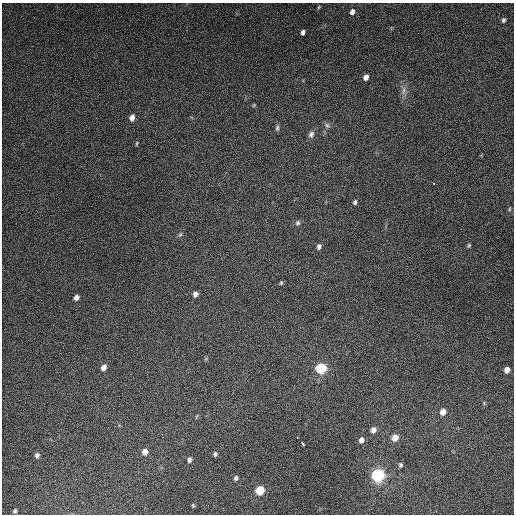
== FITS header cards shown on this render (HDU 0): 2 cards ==
NAXIS1  =                  512
NAXIS2  =                  512

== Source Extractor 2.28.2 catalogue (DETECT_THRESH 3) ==
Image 512 x 512 px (HDU 0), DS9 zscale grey, 1 PNG px = 1 image px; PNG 516 x 516 px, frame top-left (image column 1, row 512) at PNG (2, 3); no overlay
Background 5250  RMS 320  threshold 956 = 3 sigma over >= 5 px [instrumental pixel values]
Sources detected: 42; all 42 listed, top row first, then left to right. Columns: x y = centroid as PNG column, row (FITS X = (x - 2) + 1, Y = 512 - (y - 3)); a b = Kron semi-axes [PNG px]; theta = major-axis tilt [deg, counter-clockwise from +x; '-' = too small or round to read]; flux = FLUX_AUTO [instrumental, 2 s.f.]
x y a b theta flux
319 7 5 3 - 2.3e+04
352 12 6 5 - 8.4e+04
503 20 4 4 - 3.9e+04
303 32 5 4 - 6.6e+04
366 77 6 4 67 1.1e+05
403 90 14 4 86 1.0e+05
254 105 5 4 - 2.1e+04
132 117 6 5 - 1.3e+05
327 125 8 6 -56 5.9e+04
277 128 8 5 89 4.5e+04
311 134 9 7 69 8.0e+04
136 143 6 3 81 2.4e+04
355 202 6 4 83 4.7e+04
509 209 6 4 88 2.4e+04
298 223 7 6 - 5.7e+04
180 235 6 4 3 3.4e+04
469 245 6 5 - 3.2e+04
319 247 7 5 70 7.3e+04
281 283 5 4 - 2.8e+04
195 294 6 5 - 8.9e+04
76 297 5 4 - 9.4e+04
104 367 6 5 - 1.3e+05
321 368 8 7 - 1.0e+06
507 370 5 5 - 1.4e+05
484 403 4 4 - 2.2e+04
443 412 6 5 - 1.7e+05
196 416 8 2 69 1.9e+04
373 430 6 6 - 1.2e+05
297 438 3 2 - 4.1e+04
395 438 7 6 - 2.2e+05
361 440 6 5 - 1.1e+05
302 444 4 2 - 4.1e+04
145 452 6 5 - 1.6e+05
215 454 6 5 - 4.6e+04
37 455 6 5 - 6.6e+04
189 460 6 4 80 6.5e+04
400 465 6 5 - 4.3e+04
378 475 10 9 - 1.5e+06
236 478 5 5 - 5.4e+04
260 490 7 6 - 6.2e+05
193 505 5 3 - 2.5e+04
15 511 4 3 - 3.7e+04